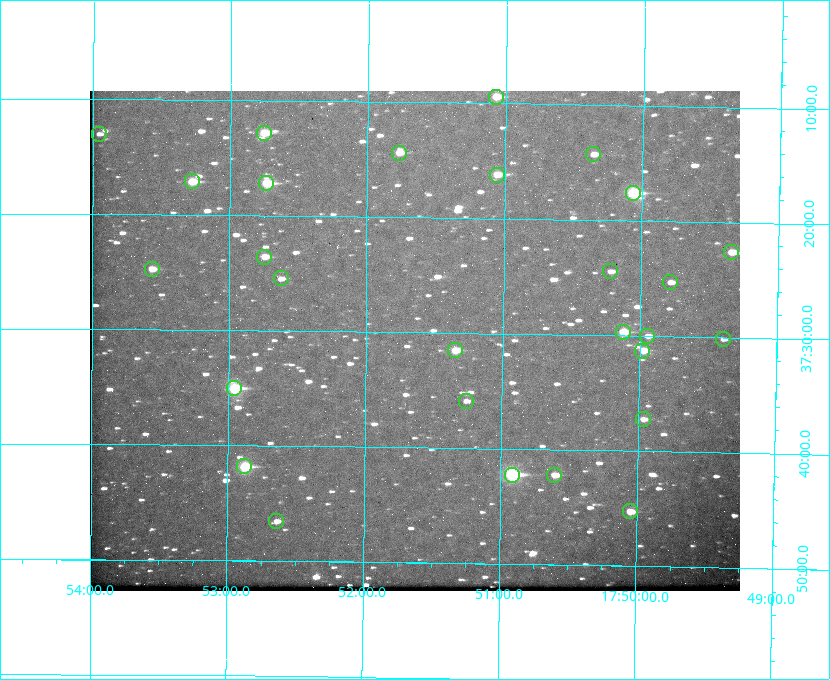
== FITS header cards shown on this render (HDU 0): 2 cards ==
NAXIS1  =                  650 / Width of table row in bytes
NAXIS2  =                  500 / Number of rows in table

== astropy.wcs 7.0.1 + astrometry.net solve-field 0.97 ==
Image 650 x 500 px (HDU 0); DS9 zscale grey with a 90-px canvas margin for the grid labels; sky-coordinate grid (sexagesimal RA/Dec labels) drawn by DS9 from the SOLVED WCS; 28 Tycho-2 reference stars matched to detected sources circled (green)
Header WCS: none
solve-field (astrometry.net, Tycho-2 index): SOLVED blind (the file carries no WCS)
Solved WCS: RA---TAN-SIP/DEC--TAN-SIP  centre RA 17:51:39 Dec +37:31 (267.91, +37.51 deg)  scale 5.21 arcsec/px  FOV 56.5' x 43.5'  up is +179 deg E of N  parity flipped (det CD > 0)
(file carries no celestial WCS; the grid is the blind solution)
Tycho-2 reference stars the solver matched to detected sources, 28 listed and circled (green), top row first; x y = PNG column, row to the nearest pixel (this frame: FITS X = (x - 92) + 1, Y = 500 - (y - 91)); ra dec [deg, ICRS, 3 dp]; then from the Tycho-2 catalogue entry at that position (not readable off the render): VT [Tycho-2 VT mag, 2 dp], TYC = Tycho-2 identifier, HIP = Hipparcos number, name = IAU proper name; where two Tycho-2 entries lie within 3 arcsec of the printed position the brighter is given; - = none
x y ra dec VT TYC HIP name
498 97 267.768 +37.157 9.98 2620-745-1 - -
266 133 268.189 +37.213 9.71 2620-542-1 - -
101 134 268.489 +37.217 11.29 2620-732-1 - -
401 153 267.943 +37.240 10.39 2620-505-1 - -
595 154 267.589 +37.238 11.09 2619-212-1 - -
499 175 267.764 +37.270 10.17 2620-784-1 - -
194 181 268.319 +37.285 9.88 2620-536-1 - -
268 183 268.183 +37.286 8.98 2620-786-1 87506 -
635 193 267.517 +37.293 8.96 2619-379-1 - -
733 252 267.335 +37.377 10.60 2619-634-1 - -
266 257 268.186 +37.393 10.44 2620-175-1 - -
154 269 268.392 +37.412 10.60 2620-800-1 - -
612 271 267.555 +37.408 11.50 2619-358-1 - -
283 278 268.156 +37.424 11.25 2620-712-1 - -
672 282 267.445 +37.422 11.17 2619-451-1 - -
625 332 267.531 +37.495 10.07 2619-274-1 - -
649 336 267.485 +37.500 11.33 2619-40-1 - -
725 339 267.347 +37.503 12.15 3088-638-1 - -
457 350 267.836 +37.525 9.96 3089-889-1 - -
644 351 267.494 +37.522 10.35 3088-270-1 - -
236 388 268.239 +37.584 8.64 3089-755-1 - -
468 401 267.815 +37.598 11.54 3089-1081-1 - -
645 419 267.491 +37.621 11.40 3088-1284-1 - -
246 466 268.219 +37.697 8.93 3089-671-1 - -
514 475 267.730 +37.705 8.13 3089-1203-1 87349 -
556 475 267.652 +37.703 11.04 3089-693-1 - -
632 511 267.512 +37.755 10.10 3089-2332-1 - -
278 521 268.159 +37.775 11.22 3089-2245-1 - -